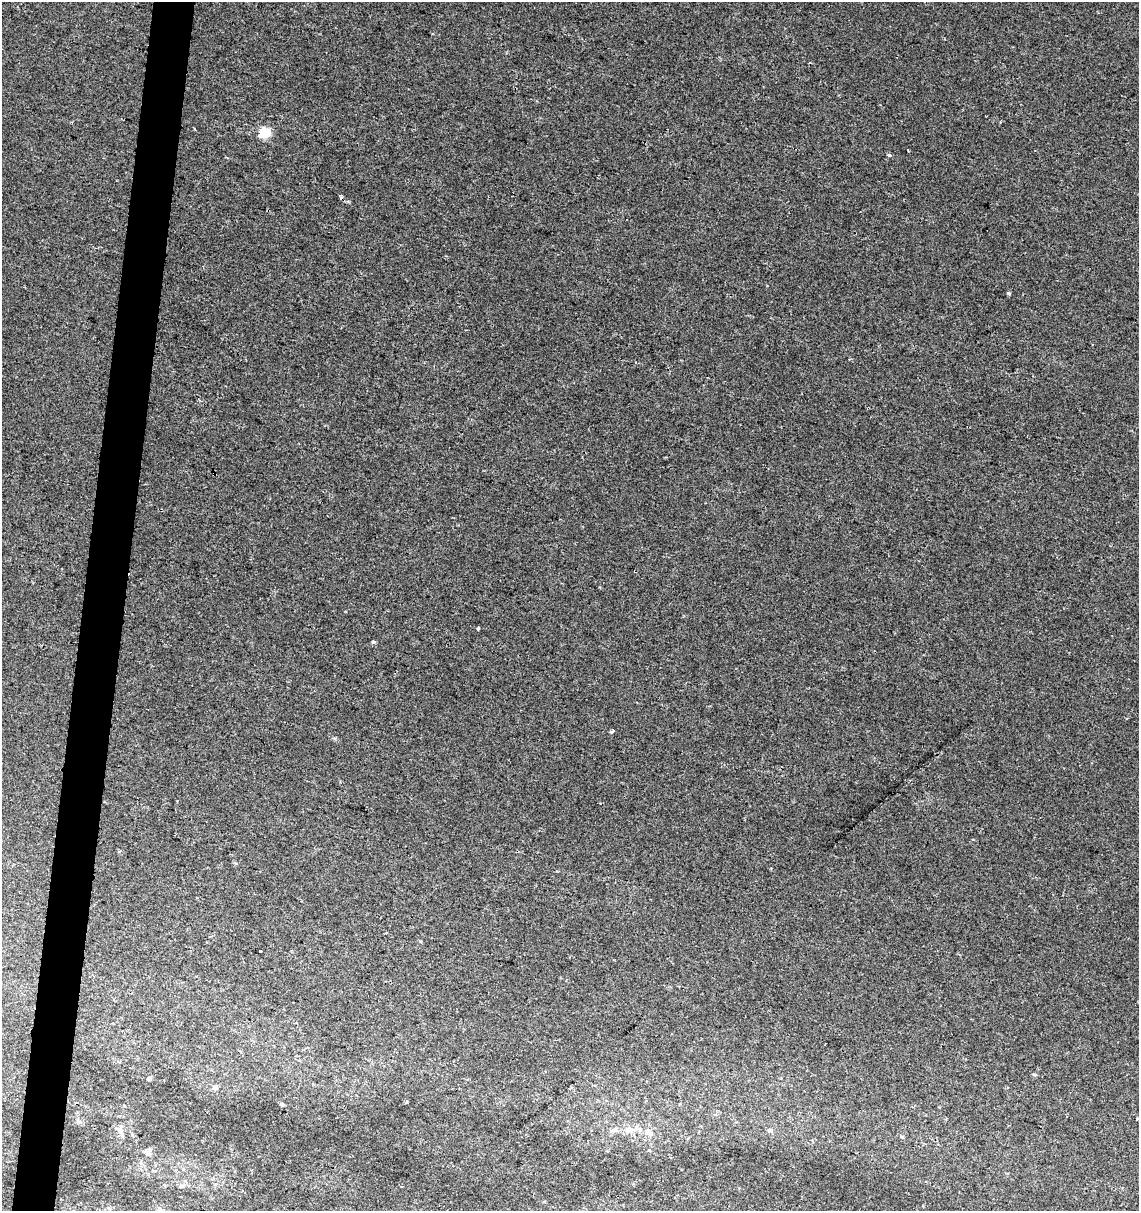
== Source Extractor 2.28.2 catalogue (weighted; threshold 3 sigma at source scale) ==
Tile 7 of 4 x 4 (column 3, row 2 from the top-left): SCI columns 2499-3635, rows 2428-3636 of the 5057 x 4845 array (HDU 1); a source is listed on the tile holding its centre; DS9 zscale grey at full resolution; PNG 1141 x 1213 px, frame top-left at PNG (2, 2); no overlay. Shown black and unused: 4% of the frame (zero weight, under 2 of 3 exposures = <1% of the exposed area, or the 3 px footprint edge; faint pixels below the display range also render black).
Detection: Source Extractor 2.28.2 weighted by HDU 2 'WHT'; one run over the whole footprint, this tile lists its part. Background 0.0117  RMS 0.0051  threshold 0.0231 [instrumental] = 3 sigma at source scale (4.5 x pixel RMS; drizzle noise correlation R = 1.50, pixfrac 1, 0.0396/0.0396 arcsec/px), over >= 5 px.
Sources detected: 25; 1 cosmic-ray / hot-pixel residue — not listed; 1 inside a brighter listed object's ellipse — not listed separately; the other 23 listed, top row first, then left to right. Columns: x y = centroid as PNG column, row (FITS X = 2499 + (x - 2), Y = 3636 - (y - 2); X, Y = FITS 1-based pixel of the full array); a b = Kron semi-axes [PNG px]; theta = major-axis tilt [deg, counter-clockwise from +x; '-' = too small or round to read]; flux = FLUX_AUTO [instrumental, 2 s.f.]
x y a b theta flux
195 129 4 2 - 0.4
265 133 5 5 - 38
908 150 3 2 - 0.44
889 155 5 4 - 0.83
1009 293 5 4 - 0.67
214 473 4 2 - 0.83
478 629 3 3 - 0.71
373 642 4 4 - 0.84
612 731 4 3 - 3.6
235 863 5 3 - 0.56
260 951 3 3 - 5
149 1079 5 4 - 1.3
215 1088 5 5 - 2
282 1104 4 3 - 1.3
1137 1119 3 2 - 1.4
614 1130 7 6 - 1.7
629 1130 15 8 5 5.5
770 1130 7 5 -24 1.1
121 1131 11 6 -65 2.1
648 1132 9 7 -38 3.2
902 1137 5 4 - 0.61
148 1153 10 6 -74 1.6
182 1186 9 5 13 1.1
Overlapping masked pixels (flux is a lower limit): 1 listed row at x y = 214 473
Unlisted compact peaks at least as high as the median listed source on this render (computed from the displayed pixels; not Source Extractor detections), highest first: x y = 335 738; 1034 1074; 420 941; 767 286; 407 1102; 599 587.